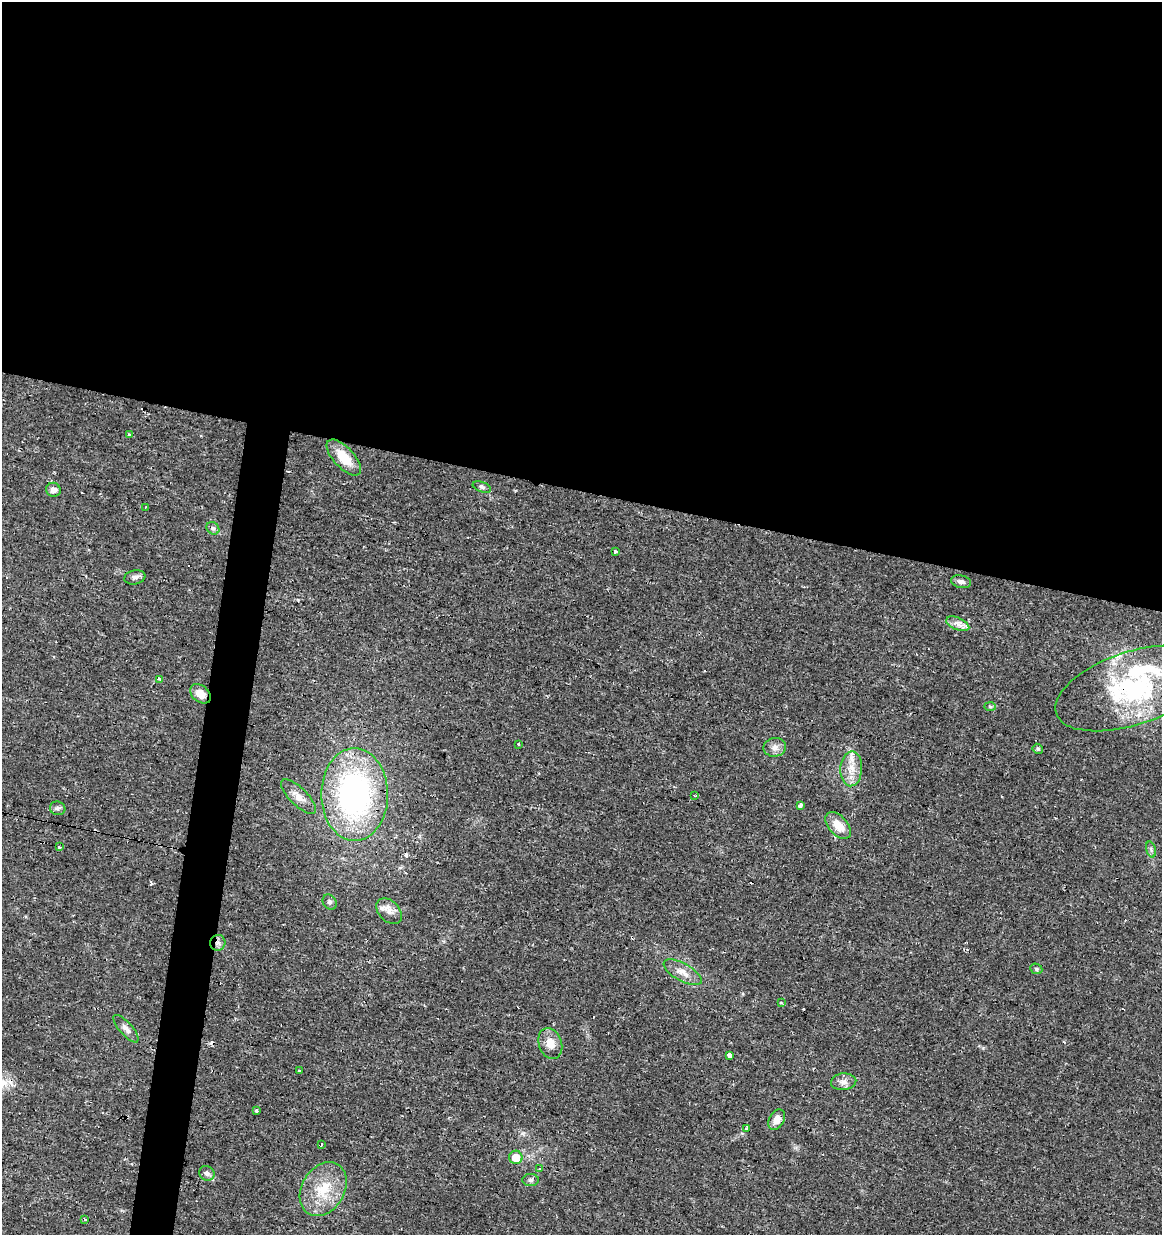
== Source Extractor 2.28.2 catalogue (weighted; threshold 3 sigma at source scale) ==
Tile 3 of 4 x 4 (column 3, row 1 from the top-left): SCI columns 2602-3761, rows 3700-4932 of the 5143 x 4939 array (HDU 1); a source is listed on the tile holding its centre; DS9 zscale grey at full resolution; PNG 1164 x 1237 px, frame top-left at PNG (2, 2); each listed source drawn as its Kron ellipse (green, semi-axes under 4 px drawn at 4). Shown black and unused: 42% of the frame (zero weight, under 2 of 3 exposures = <1% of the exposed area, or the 3 px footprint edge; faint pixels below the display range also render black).
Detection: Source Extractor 2.28.2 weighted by HDU 2 'WHT'; one run over the whole footprint, this tile lists its part. Background 0.0131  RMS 0.0031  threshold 0.0138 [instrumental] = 3 sigma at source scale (4.5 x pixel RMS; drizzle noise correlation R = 1.50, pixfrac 1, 0.0396/0.0396 arcsec/px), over >= 5 px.
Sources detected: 64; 13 cosmic-ray / hot-pixel residue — neither listed nor drawn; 4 inside a brighter listed object's ellipse — not listed separately; the other 47 listed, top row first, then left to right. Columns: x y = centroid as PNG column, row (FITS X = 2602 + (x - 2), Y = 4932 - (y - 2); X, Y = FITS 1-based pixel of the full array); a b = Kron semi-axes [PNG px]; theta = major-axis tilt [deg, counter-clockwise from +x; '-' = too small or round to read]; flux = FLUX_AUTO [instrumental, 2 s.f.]
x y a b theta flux
129 435 3 3 - 0.64
344 457 23 10 -47 6.6
482 487 9 5 -19 0.81
53 490 7 7 - 1.5
146 508 4 3 - 0.41
213 528 7 5 -42 0.73
615 552 3 3 - 0.58
135 577 10 7 11 1.1
961 582 10 6 -11 1
958 624 12 6 -22 1.6
160 679 3 3 - 1.6
1133 688 80 36 18 46
200 694 11 8 -41 3.3
990 706 6 4 -2 0.42
518 744 3 3 - 0.53
775 747 11 9 10 1.8
1038 749 5 4 - 0.55
851 769 17 11 87 4.1
355 794 46 33 -90 71
694 796 4 2 - 0.35
298 797 23 9 -45 2.7
800 805 4 4 - 2.8
58 808 8 7 - 0.84
838 825 16 9 -47 4.5
59 847 4 3 - 1.5
1151 850 8 4 -75 0.64
330 902 8 6 -53 0.7
389 911 15 10 -44 2.6
218 943 8 7 - 1.2
1036 969 6 5 - 0.5
683 972 21 9 -29 3.1
781 1003 3 3 - 0.33
126 1029 17 6 -49 1.7
550 1043 16 11 -70 3.7
730 1056 3 3 - 17
299 1071 3 3 - 0.68
844 1082 13 8 5 1.8
256 1111 3 3 - 1.7
777 1120 11 7 61 2.6
746 1128 3 3 - 1.5
321 1145 4 3 - 0.79
516 1157 7 6 - 4.6
539 1169 3 3 - 0.45
207 1173 8 7 - 1.1
531 1180 8 6 2 0.79
323 1189 29 21 59 11
85 1219 3 3 - 0.79
Overlapping masked pixels (flux is a lower limit): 3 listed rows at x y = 1133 688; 200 694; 218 943
Isophote crosses this tile's border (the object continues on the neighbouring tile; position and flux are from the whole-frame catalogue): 1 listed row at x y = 1133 688